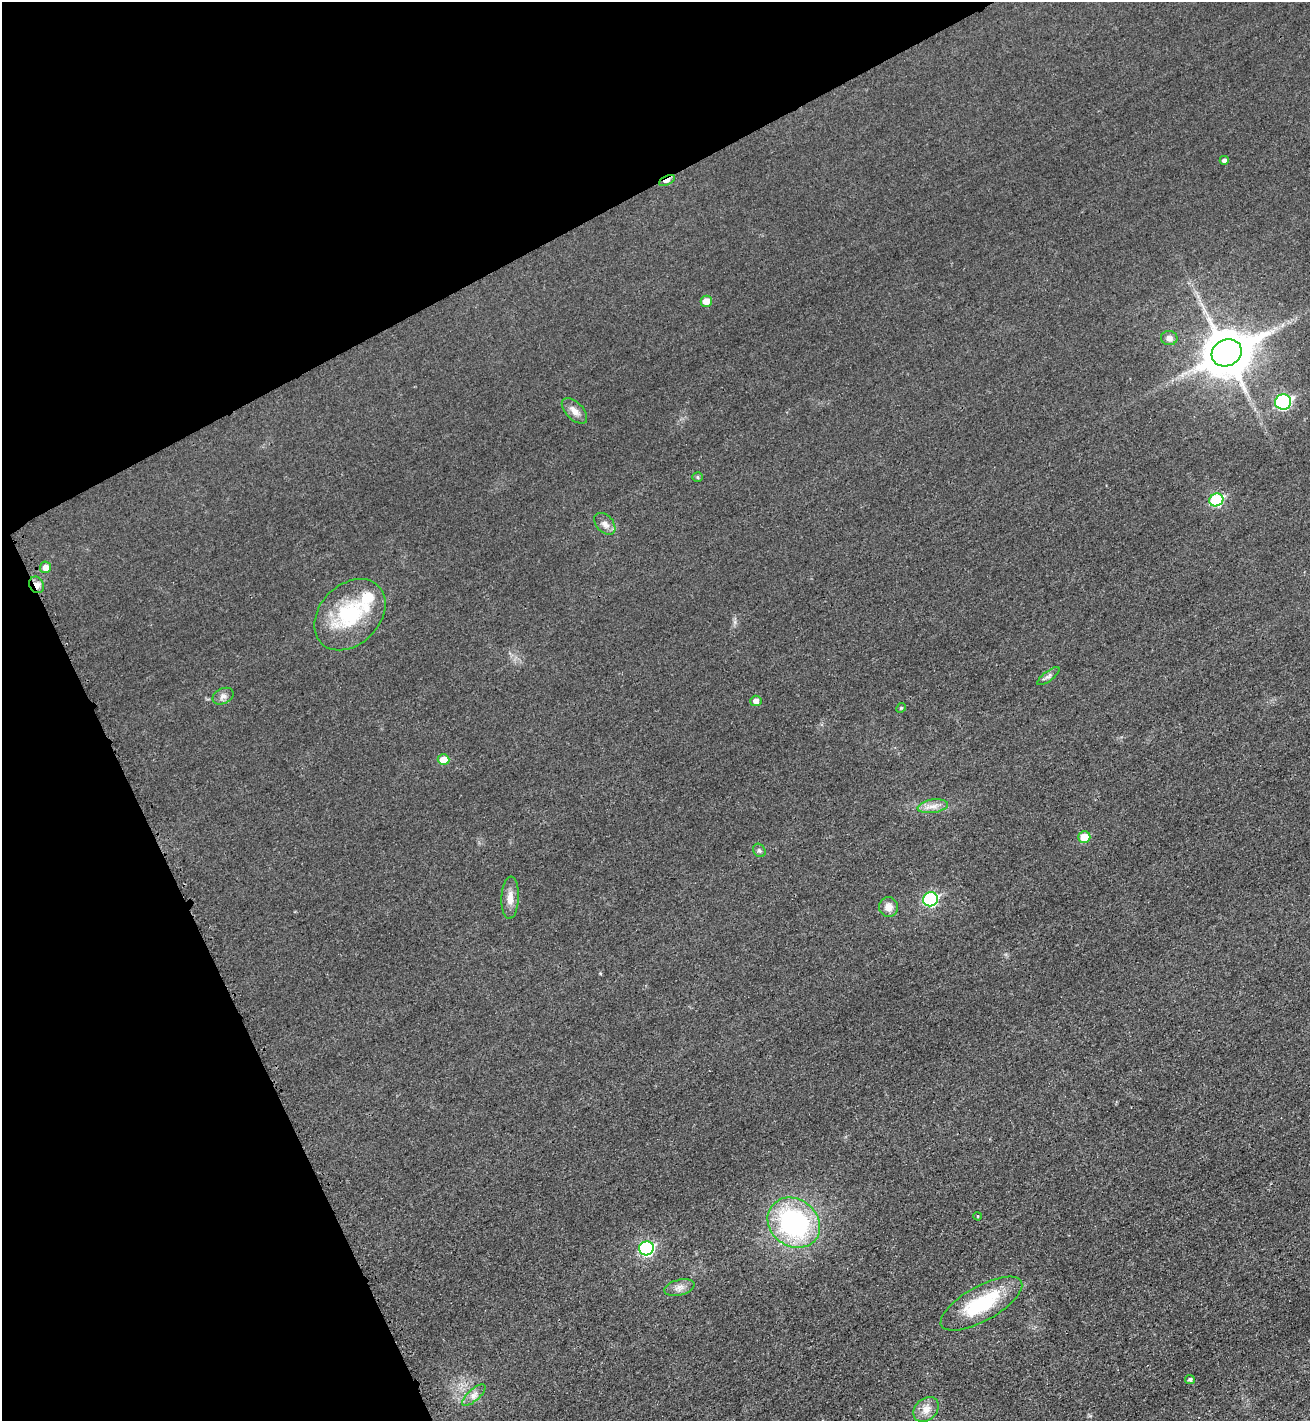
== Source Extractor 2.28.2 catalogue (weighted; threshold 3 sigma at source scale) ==
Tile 5 of 4 x 4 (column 1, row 2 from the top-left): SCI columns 172-1479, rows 2863-4281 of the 5715 x 5722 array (HDU 1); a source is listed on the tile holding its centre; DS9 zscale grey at full resolution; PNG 1312 x 1423 px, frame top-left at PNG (2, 2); each listed source drawn as its Kron ellipse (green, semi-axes under 4 px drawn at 4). Shown black and unused: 25% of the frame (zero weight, under 3 of 4 exposures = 2% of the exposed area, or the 3 px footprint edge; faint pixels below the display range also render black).
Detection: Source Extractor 2.28.2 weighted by HDU 2 'WHT'; one run over the whole footprint, this tile lists its part. Background 0.0165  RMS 0.0058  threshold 0.026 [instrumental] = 3 sigma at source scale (4.5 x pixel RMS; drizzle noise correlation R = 1.50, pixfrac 1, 0.05/0.05 arcsec/px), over >= 5 px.
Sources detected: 34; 2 inside a brighter listed object's ellipse — not listed separately; the other 32 listed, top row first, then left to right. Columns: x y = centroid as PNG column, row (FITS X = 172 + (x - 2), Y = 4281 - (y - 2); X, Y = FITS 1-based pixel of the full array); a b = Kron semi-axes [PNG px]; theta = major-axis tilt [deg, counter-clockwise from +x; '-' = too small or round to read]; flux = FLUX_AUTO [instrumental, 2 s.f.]
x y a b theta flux
1224 160 4 4 - 1.8
667 180 8 4 27 5.1
706 301 5 5 - 6
1169 338 8 7 - 2.9
1227 353 15 13 28 2300
1283 402 8 7 - 91
574 411 16 8 -45 4.4
697 477 5 4 - 0.87
1216 500 7 6 - 44
605 524 12 8 -48 3.7
45 567 5 5 - 4.2
37 585 8 7 - 3.9
350 615 40 30 45 43
1048 676 13 5 37 2
223 696 11 7 26 2.5
756 701 5 5 - 2.9
901 708 5 4 - 0.68
443 760 6 5 - 9.1
933 806 15 6 9 4.4
1084 837 6 6 - 11
759 850 7 5 -57 1.3
510 898 21 8 87 5.7
930 899 7 7 - 61
889 907 10 9 - 4.5
978 1216 4 3 - 0.39
794 1223 28 23 -37 93
646 1248 7 7 - 75
679 1288 15 7 14 3.7
981 1304 46 17 29 37
1190 1379 5 4 - 1.5
474 1395 15 5 42 3.1
926 1409 14 11 44 5.5
Overlapping masked pixels (flux is a lower limit): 2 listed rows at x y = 667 180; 37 585